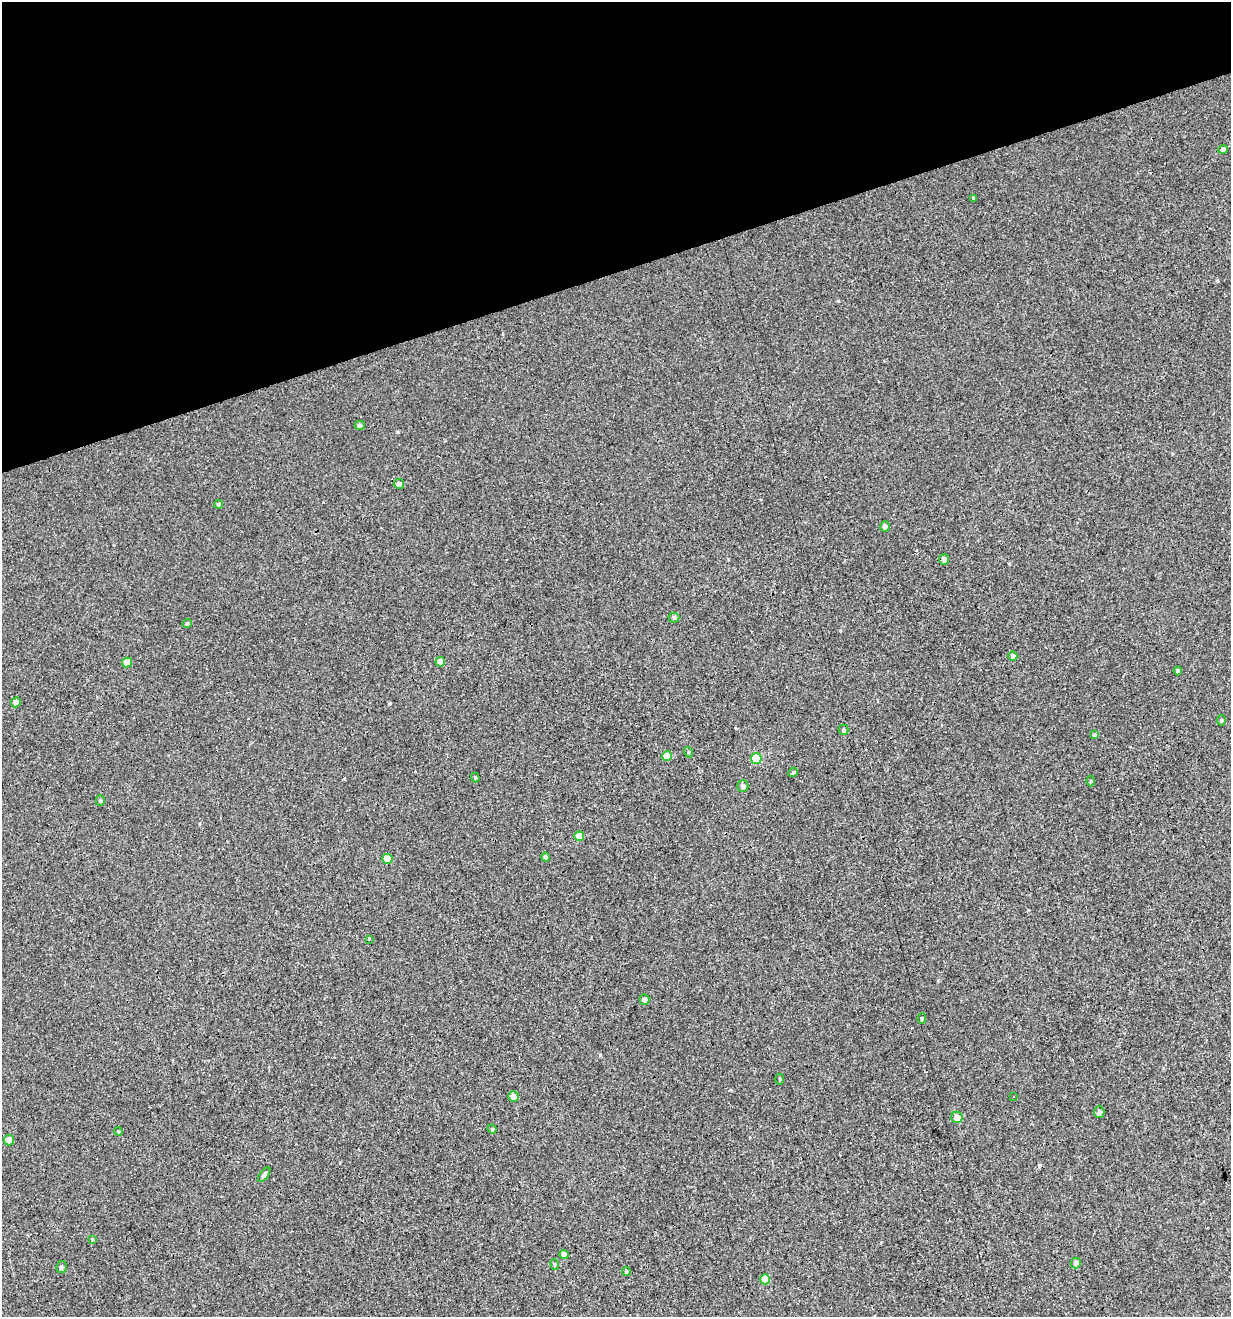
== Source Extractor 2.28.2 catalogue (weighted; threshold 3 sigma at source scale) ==
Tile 3 of 4 x 4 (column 3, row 1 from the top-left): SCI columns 2563-3791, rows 3947-5261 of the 5072 x 5261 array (HDU 1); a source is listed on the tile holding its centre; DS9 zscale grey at full resolution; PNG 1233 x 1319 px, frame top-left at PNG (2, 2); each listed source drawn as its Kron ellipse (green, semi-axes under 4 px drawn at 4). Shown black and unused: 21% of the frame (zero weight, under 3 of 4 exposures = <1% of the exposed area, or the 3 px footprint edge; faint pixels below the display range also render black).
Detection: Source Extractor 2.28.2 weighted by HDU 2 'WHT'; one run over the whole footprint, this tile lists its part. Background 0.00193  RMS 0.0037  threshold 0.0167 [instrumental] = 3 sigma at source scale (4.5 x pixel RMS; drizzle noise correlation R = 1.50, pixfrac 1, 0.0396/0.0396 arcsec/px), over >= 5 px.
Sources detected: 61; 14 cosmic-ray / hot-pixel residue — neither listed nor drawn; the other 47 listed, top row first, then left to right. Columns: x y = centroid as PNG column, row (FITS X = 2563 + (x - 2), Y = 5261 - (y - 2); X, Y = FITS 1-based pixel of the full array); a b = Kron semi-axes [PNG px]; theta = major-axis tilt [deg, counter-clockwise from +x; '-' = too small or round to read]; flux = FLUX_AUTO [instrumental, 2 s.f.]
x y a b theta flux
1223 150 5 4 - 0.88
973 198 4 3 - 0.79
360 425 5 4 - 1
399 484 5 5 - 1.4
219 504 4 4 - 0.7
885 526 5 4 - 1.2
944 559 5 5 - 1.3
674 618 5 5 - 0.91
187 624 5 4 - 0.81
1013 656 5 4 - 0.92
127 662 5 5 - 3.6
440 662 5 5 - 2.6
1178 671 4 3 - 0.79
16 702 5 4 - 1.5
1221 720 5 4 - 0.44
843 730 5 5 - 0.54
1094 735 4 4 - 0.41
688 752 5 3 - 0.36
667 756 5 5 - 5.6
756 759 5 5 - 11
793 772 5 3 - 0.49
475 778 5 4 - 0.43
1091 781 5 3 - 0.35
743 786 5 5 - 1.2
100 801 5 4 - 0.52
579 836 5 5 - 6.6
546 857 4 4 - 1.2
387 859 5 5 - 7
369 939 3 3 - 11
644 1000 5 5 - 1.1
922 1018 5 4 - 0.51
780 1079 5 3 - 0.36
513 1097 5 5 - 2
1013 1097 3 2 - 0.55
1099 1112 6 5 - 1.1
957 1117 6 5 - 3
492 1129 4 4 - 0.4
118 1131 4 3 - 0.37
9 1140 5 5 - 2.5
264 1175 9 4 53 1
92 1239 4 3 - 0.33
564 1255 4 4 - 2.1
1076 1263 5 5 - 1.5
555 1264 5 4 - 0.5
61 1267 6 5 - 0.96
626 1271 4 4 - 0.77
765 1279 5 5 - 6.7
Unlisted compact peaks at least as high as the median listed source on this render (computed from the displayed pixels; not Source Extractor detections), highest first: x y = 600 1055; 397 432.